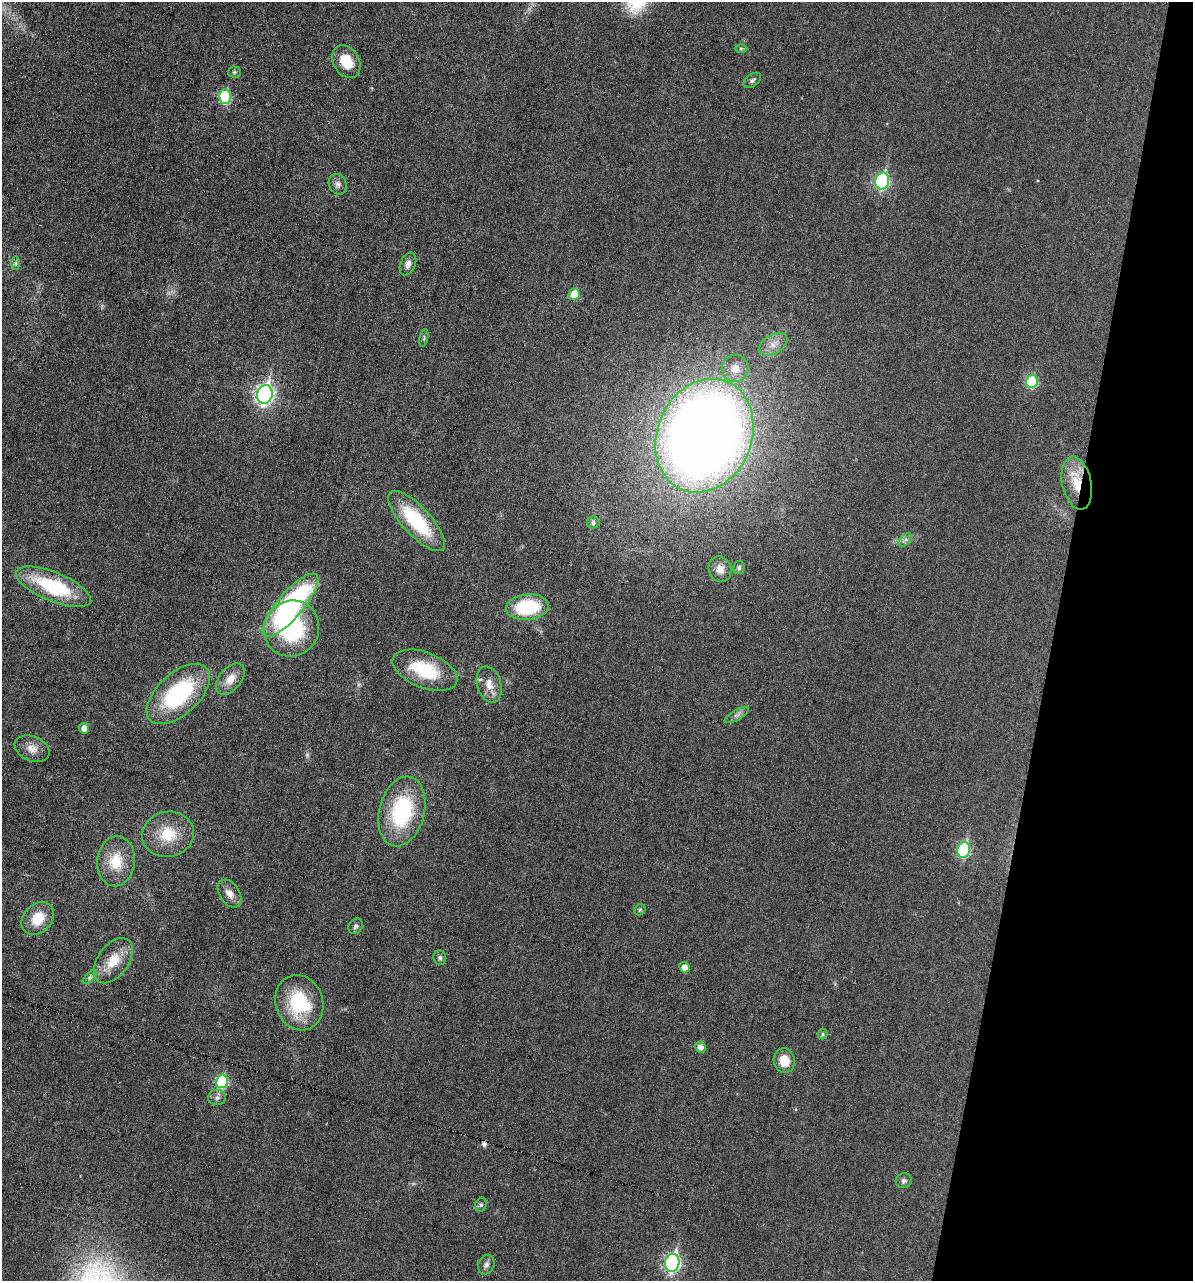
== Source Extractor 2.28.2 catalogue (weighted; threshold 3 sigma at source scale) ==
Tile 8 of 4 x 4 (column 4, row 2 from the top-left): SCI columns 3694-4884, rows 2558-3836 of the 5132 x 5115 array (HDU 1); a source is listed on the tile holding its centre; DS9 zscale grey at full resolution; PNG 1195 x 1283 px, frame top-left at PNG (2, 2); each listed source drawn as its Kron ellipse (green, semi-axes under 4 px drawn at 4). Shown black and unused: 12% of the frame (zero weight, under 3 of 6 exposures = <1% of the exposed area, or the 3 px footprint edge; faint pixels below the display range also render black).
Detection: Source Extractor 2.28.2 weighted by HDU 2 'WHT'; one run over the whole footprint, this tile lists its part. Background 0.0195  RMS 0.0036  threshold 0.0145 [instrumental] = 3 sigma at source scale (4.09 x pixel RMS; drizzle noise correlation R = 1.36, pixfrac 0.8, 0.05/0.05 arcsec/px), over >= 5 px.
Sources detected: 57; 1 too faint to see at this stretch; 1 cosmic-ray / hot-pixel residue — neither listed nor drawn; the other 55 listed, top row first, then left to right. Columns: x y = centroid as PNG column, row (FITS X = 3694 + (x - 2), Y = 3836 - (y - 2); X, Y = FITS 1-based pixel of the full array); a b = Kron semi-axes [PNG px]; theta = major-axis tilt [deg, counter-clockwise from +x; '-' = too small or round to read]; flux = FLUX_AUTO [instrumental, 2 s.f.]
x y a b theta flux
741 48 6 4 -1 0.47
346 61 17 13 -59 7.4
234 72 6 5 - 0.58
752 80 10 6 36 0.88
225 97 7 6 - 21
882 181 8 7 - 48
338 184 10 8 -64 1.4
16 263 7 4 -90 0.7
408 264 12 7 68 2
574 294 6 5 - 7.6
424 338 9 3 79 0.41
773 344 16 9 31 3.1
735 368 13 13 - 3.8
1032 381 7 6 - 18
265 394 9 7 76 130
704 436 58 47 67 490
1077 483 27 14 -78 9.3
417 521 38 14 -48 23
593 523 6 6 - 0.87
905 540 8 5 45 0.95
739 568 7 5 78 0.71
720 569 13 11 -73 2.7
53 587 40 14 -23 25
290 605 40 13 49 65
527 607 21 12 5 22
292 628 28 27 - 33
425 670 34 17 -22 19
230 679 18 11 51 4
489 685 19 12 -74 4.2
178 694 38 20 43 37
737 715 14 5 30 1.2
84 728 5 5 - 2.5
32 749 18 12 -23 3.5
402 811 35 22 76 32
168 834 26 22 9 11
964 850 8 6 75 31
116 861 25 19 84 9.3
229 894 15 10 -56 2.8
640 910 6 5 - 0.48
38 918 18 14 47 7.7
356 926 8 6 54 0.86
440 958 7 6 - 0.88
113 961 25 15 55 8
684 967 5 5 - 2.3
90 977 9 3 46 0.78
299 1003 28 23 -71 21
823 1034 5 5 - 0.48
700 1047 5 5 - 2.1
784 1061 12 10 -78 5.7
222 1081 7 6 - 22
217 1098 9 7 2 1.3
904 1181 8 7 - 0.99
481 1205 7 5 69 0.69
672 1263 9 7 77 77
486 1265 10 8 64 1.4
Overlapping masked pixels (flux is a lower limit): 1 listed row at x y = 1077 483